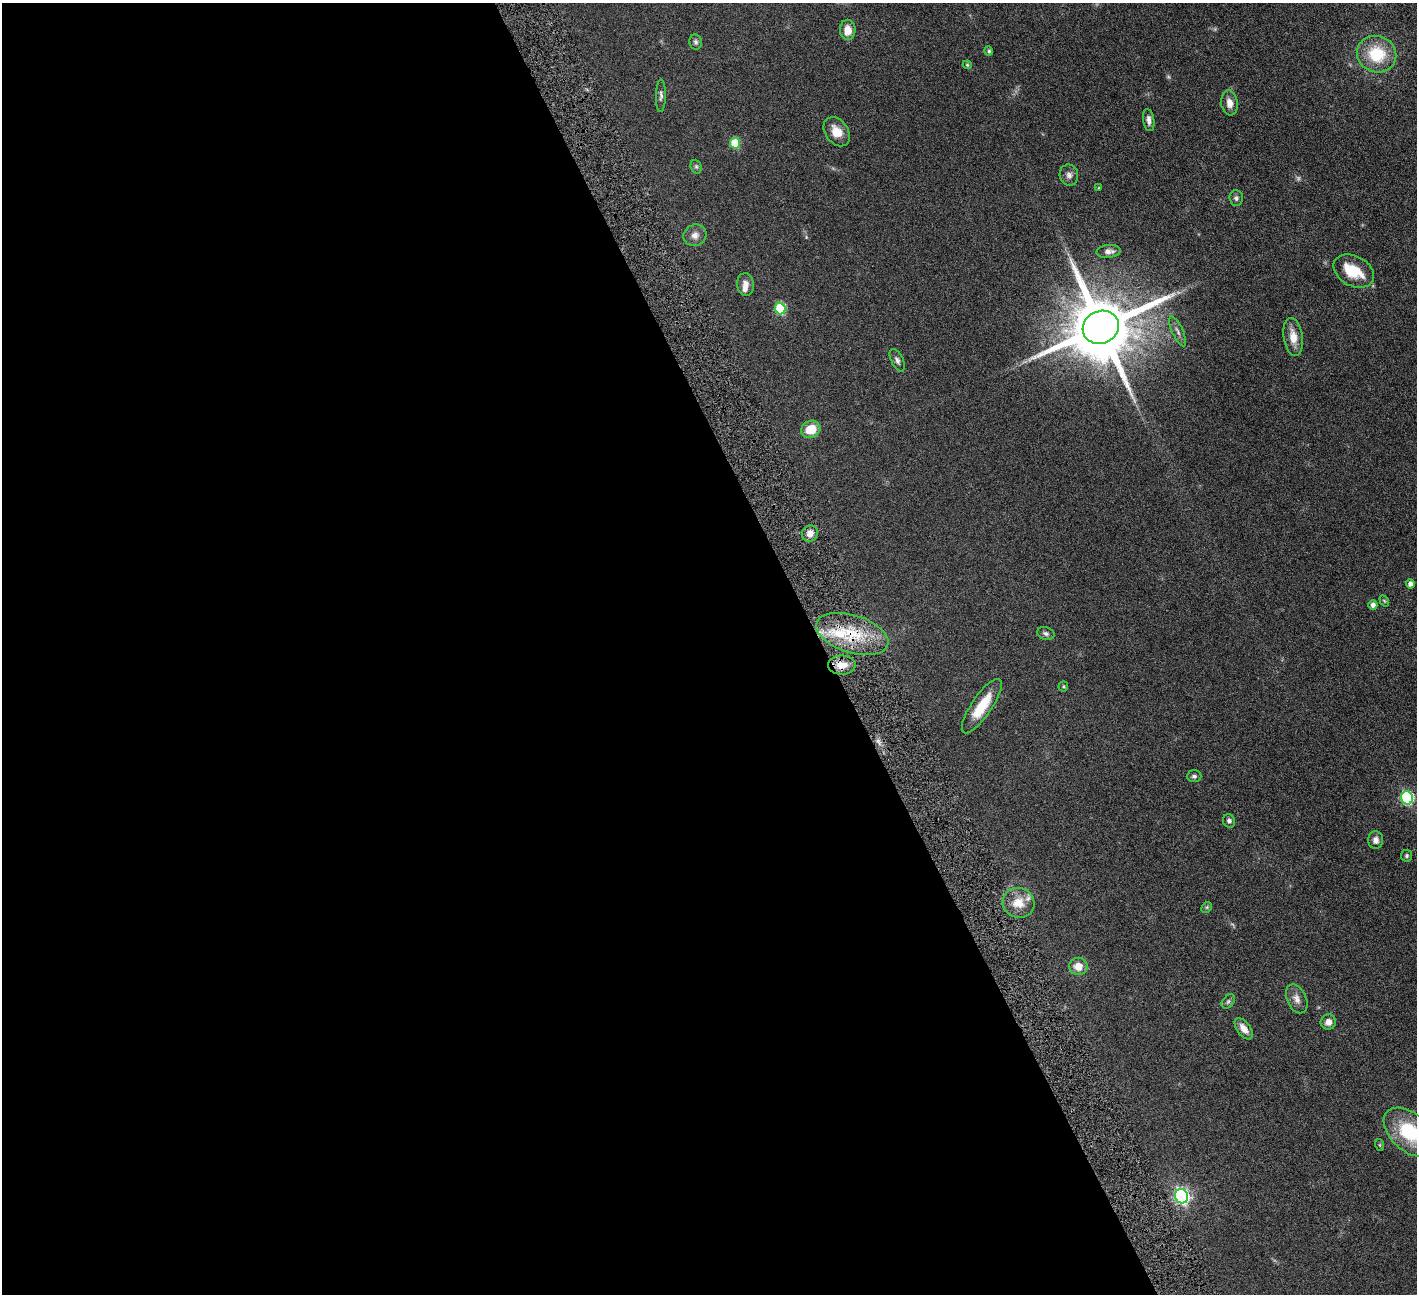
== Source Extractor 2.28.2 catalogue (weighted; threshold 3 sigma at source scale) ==
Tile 9 of 4 x 4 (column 1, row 3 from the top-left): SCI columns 4-1418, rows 1589-2880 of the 5666 x 5629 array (HDU 1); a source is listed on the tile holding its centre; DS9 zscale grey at full resolution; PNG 1419 x 1296 px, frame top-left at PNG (2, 3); each listed source drawn as its Kron ellipse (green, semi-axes under 4 px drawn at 4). Shown black and unused: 58% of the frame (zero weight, under 4 of 8 exposures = <1% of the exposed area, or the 3 px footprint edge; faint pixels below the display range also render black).
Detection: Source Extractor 2.28.2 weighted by HDU 2 'WHT'; one run over the whole footprint, this tile lists its part. Background 0.128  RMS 0.0061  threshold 0.0249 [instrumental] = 3 sigma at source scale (4.09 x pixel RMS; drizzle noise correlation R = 1.36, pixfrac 0.8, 0.05/0.05 arcsec/px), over >= 5 px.
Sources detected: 55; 3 too faint to see at this stretch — neither listed nor drawn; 4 inside a brighter listed object's ellipse — not listed separately; the other 48 listed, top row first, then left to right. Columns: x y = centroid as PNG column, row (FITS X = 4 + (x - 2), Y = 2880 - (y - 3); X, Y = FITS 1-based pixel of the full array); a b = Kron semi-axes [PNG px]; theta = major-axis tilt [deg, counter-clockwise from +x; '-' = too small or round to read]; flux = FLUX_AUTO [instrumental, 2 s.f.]
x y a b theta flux
848 30 10 8 -89 5.4
696 42 7 6 - 1.4
989 51 4 4 - 0.98
1376 54 20 18 -21 22
967 65 4 4 - 0.6
661 96 16 5 89 1.8
1229 103 12 8 -82 4.5
1149 120 11 5 -81 2.3
837 132 16 11 -54 7.4
735 143 5 5 - 23
696 167 7 5 -69 0.92
1069 175 10 9 - 2.4
1099 188 4 4 - 0.47
1236 198 7 6 - 1.4
695 235 12 10 26 3.5
1109 251 12 6 6 2.6
1354 271 21 15 -28 14
745 284 11 8 -84 3.4
780 309 6 5 - 31
1101 327 18 16 24 6000
1178 331 16 5 -65 2.3
1293 337 19 9 -81 6.6
897 360 12 6 -64 1.8
811 429 10 8 26 9.7
810 533 8 7 - 3.9
1410 584 4 4 - 2.3
1384 601 6 4 -57 0.63
1373 605 5 4 - 2.1
1046 633 9 6 -15 1.4
852 634 37 19 -17 28
842 665 14 9 0 7.2
1063 686 5 4 - 0.67
982 706 32 10 56 14
1194 776 7 6 - 1.3
1407 798 6 6 - 67
1229 821 7 6 - 1.6
1376 840 9 7 90 2.8
1407 856 6 5 - 0.91
1018 903 16 14 -17 8.7
1207 907 6 4 46 0.75
1078 966 9 8 - 6.2
1297 999 15 9 -66 3.7
1228 1001 8 5 49 1.2
1328 1022 8 7 - 3.5
1244 1029 12 6 -53 4.5
1410 1132 30 18 -42 31
1380 1145 6 4 -71 0.52
1181 1196 7 6 - 140
Overlapping masked pixels (flux is a lower limit): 2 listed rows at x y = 852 634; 842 665
Isophote crosses this tile's border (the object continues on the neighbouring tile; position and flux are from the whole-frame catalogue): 1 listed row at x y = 1410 1132